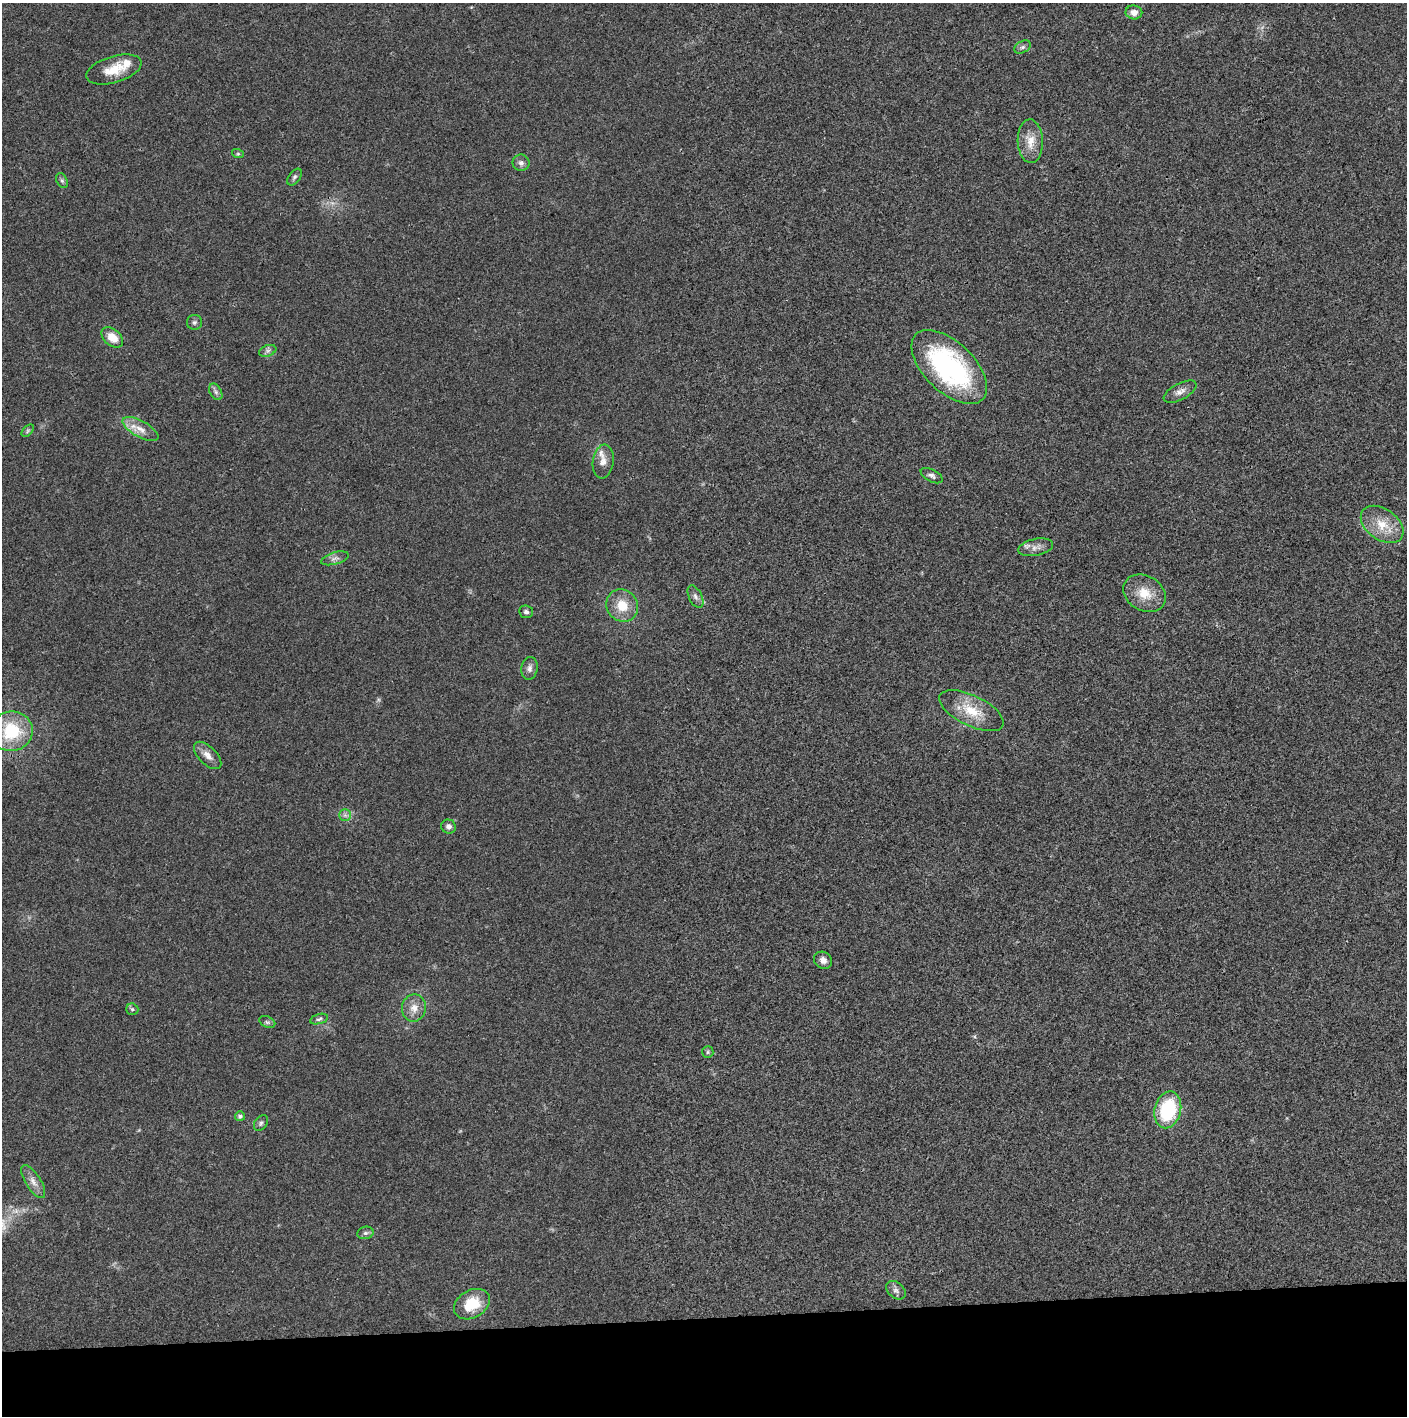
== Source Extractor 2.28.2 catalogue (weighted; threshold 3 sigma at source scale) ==
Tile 8 of 3 x 3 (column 2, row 3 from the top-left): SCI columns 1410-2814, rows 1-1414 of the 4221 x 4243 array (HDU 1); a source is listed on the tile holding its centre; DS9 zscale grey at full resolution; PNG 1409 x 1418 px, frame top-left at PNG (2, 3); each listed source drawn as its Kron ellipse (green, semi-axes under 4 px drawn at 4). Shown black and unused: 7% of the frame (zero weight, under 3 of 4 exposures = <1% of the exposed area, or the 3 px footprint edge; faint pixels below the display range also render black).
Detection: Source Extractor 2.28.2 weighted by HDU 2 'WHT'; one run over the whole footprint, this tile lists its part. Background 0.019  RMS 0.0051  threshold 0.0231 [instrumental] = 3 sigma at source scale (4.5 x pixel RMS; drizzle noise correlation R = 1.50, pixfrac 1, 0.05/0.05 arcsec/px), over >= 5 px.
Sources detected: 46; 2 inside a brighter listed object's ellipse — not listed separately; the other 44 listed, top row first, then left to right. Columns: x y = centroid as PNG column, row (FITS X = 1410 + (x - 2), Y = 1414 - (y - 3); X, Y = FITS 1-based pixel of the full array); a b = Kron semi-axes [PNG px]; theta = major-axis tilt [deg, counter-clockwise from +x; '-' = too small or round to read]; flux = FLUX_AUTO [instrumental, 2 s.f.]
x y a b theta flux
1134 12 8 7 - 3.3
1023 47 9 5 27 1.4
114 70 28 13 17 11
1030 141 22 12 -88 7.8
238 154 6 4 -18 0.65
521 163 8 8 - 2
294 177 9 5 53 1.4
62 181 8 5 -63 1.1
194 322 7 7 - 1.5
112 337 12 8 -40 7.1
268 351 9 5 20 1.5
949 367 46 25 -44 85
216 392 9 5 -61 1.4
1180 392 18 8 28 3.4
140 429 20 8 -29 5.7
28 431 7 4 47 0.96
603 462 17 10 82 4.3
932 476 12 6 -27 1.8
1382 524 24 15 -35 11
1036 547 18 8 11 3.6
335 558 14 6 16 2.1
1144 593 22 17 -30 11
695 597 12 6 -63 2.2
622 606 17 15 -50 11
526 612 7 6 - 1.4
529 668 11 8 80 2.3
971 711 35 15 -26 14
11 731 21 20 - 27
208 755 17 8 -45 3.9
345 815 6 6 - 1.4
448 826 7 7 - 2
823 960 9 8 - 2.6
414 1008 14 12 79 5.2
132 1009 6 5 - 1
319 1019 9 5 16 1.2
267 1022 8 5 -25 1.2
708 1052 6 5 - 0.84
1168 1110 18 13 76 35
240 1116 5 5 - 1.5
261 1123 9 6 53 1.2
33 1182 19 7 -57 3.9
365 1233 8 6 14 1.4
896 1290 11 7 -40 2.1
472 1304 19 13 30 16